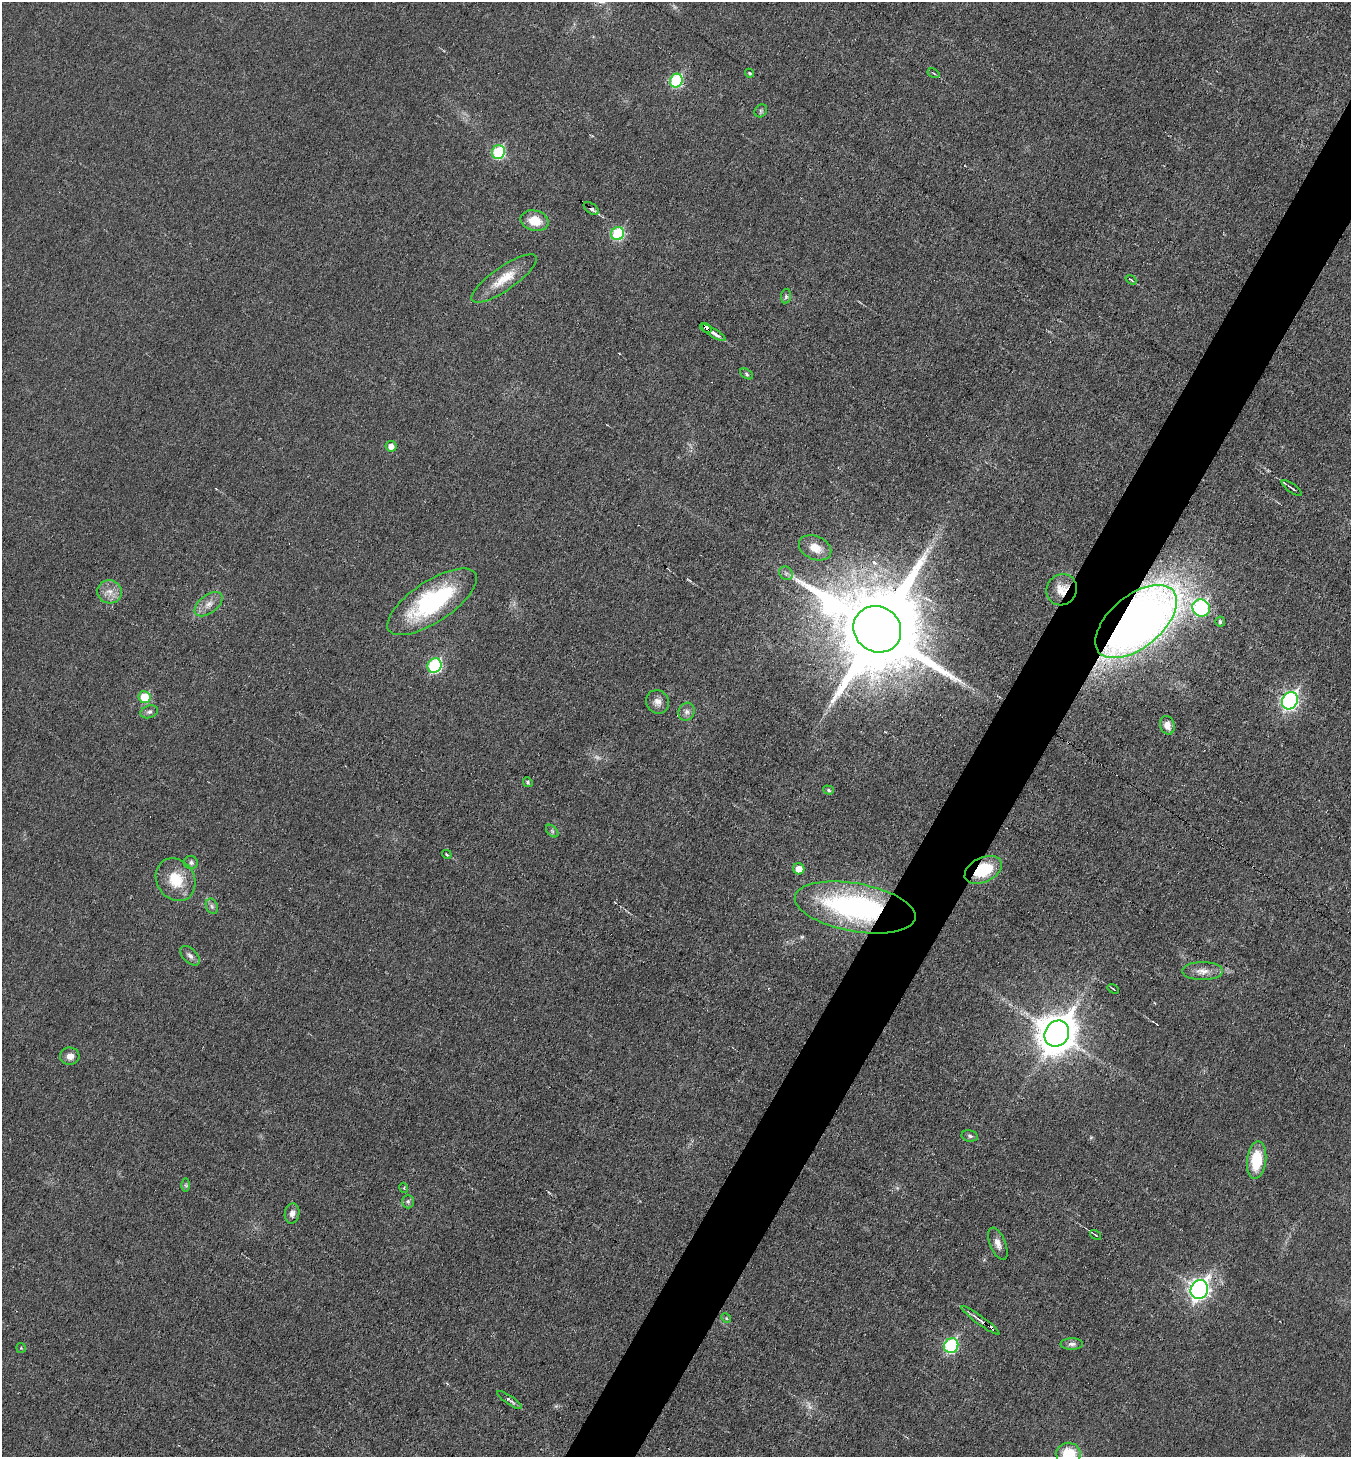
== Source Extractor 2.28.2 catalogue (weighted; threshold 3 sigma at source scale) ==
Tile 10 of 4 x 4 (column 2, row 3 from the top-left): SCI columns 1496-2844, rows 1458-2912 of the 5830 x 5822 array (HDU 1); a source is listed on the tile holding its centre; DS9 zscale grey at full resolution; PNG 1353 x 1459 px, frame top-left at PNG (2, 2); each listed source drawn as its Kron ellipse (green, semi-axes under 4 px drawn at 4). Shown black and unused: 5% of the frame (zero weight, under 3 of 6 exposures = <1% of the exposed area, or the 3 px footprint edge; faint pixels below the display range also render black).
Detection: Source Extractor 2.28.2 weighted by HDU 2 'WHT'; one run over the whole footprint, this tile lists its part. Background 0.0178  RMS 0.0036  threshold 0.0147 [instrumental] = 3 sigma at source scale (4.09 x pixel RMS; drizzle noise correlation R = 1.36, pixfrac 0.8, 0.05/0.05 arcsec/px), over >= 5 px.
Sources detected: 67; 3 too faint to see at this stretch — neither listed nor drawn; the other 64 listed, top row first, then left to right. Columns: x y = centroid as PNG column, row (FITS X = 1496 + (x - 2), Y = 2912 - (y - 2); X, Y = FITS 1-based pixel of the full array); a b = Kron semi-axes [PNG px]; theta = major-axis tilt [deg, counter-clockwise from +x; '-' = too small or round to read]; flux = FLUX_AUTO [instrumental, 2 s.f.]
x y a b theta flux
749 73 4 3 - 0.4
933 73 6 4 -32 0.43
676 81 7 6 - 26
761 111 7 5 47 0.7
498 152 7 6 - 25
591 209 9 5 -38 1
535 221 14 10 -14 6.3
618 234 7 6 - 24
504 278 39 11 35 8
1131 280 6 3 -37 0.42
786 296 7 5 82 0.89
706 328 6 3 -37 13
713 333 14 4 -33 1.9
746 374 7 4 -30 0.6
391 446 5 5 - 2.3
1292 488 12 2 -35 0.79
815 548 17 11 -24 4.8
786 573 7 6 - 0.99
1062 590 16 15 - 4.6
110 592 12 11 - 3.2
432 602 52 20 34 41
209 604 16 9 37 2.9
1201 608 9 8 - 51
1136 621 48 26 39 370
1220 622 5 5 - 0.74
877 629 24 22 -35 7000
435 665 7 7 - 37
144 697 6 6 - 10
1290 701 9 7 59 95
658 702 12 11 - 2.3
149 712 9 6 18 1
687 712 9 8 - 1.5
1167 725 9 7 -73 2.6
528 782 5 4 - 0.56
828 790 5 4 - 0.55
552 831 7 4 -46 0.65
447 854 5 3 - 0.39
191 863 7 6 - 0.93
799 869 6 5 - 3
983 870 20 12 27 14
176 880 22 18 -57 9.7
212 906 8 6 -69 0.91
855 907 61 24 -10 76
190 956 12 6 -45 1.4
1202 971 20 9 0 3.1
1113 989 6 2 -33 0.49
1057 1034 13 12 - 850
70 1056 9 8 - 2.3
970 1136 8 5 -11 0.75
1257 1160 19 9 84 13
186 1185 6 4 -89 0.55
404 1188 5 3 - 0.35
408 1201 7 6 - 0.77
292 1213 10 7 81 1.8
1095 1235 6 4 -37 0.68
998 1244 17 8 -67 2.3
1199 1289 10 8 59 160
726 1318 5 4 - 0.41
980 1320 23 4 -36 2.3
1072 1344 11 5 0 1.2
951 1346 7 7 - 39
21 1348 5 5 - 0.38
509 1400 14 4 -34 1
1068 1454 12 11 - 11
Overlapping masked pixels (flux is a lower limit): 7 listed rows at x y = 591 209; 706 328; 1062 590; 1136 621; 983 870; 855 907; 980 1320
Isophote crosses this tile's border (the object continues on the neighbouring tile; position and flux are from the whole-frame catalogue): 1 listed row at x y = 1068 1454